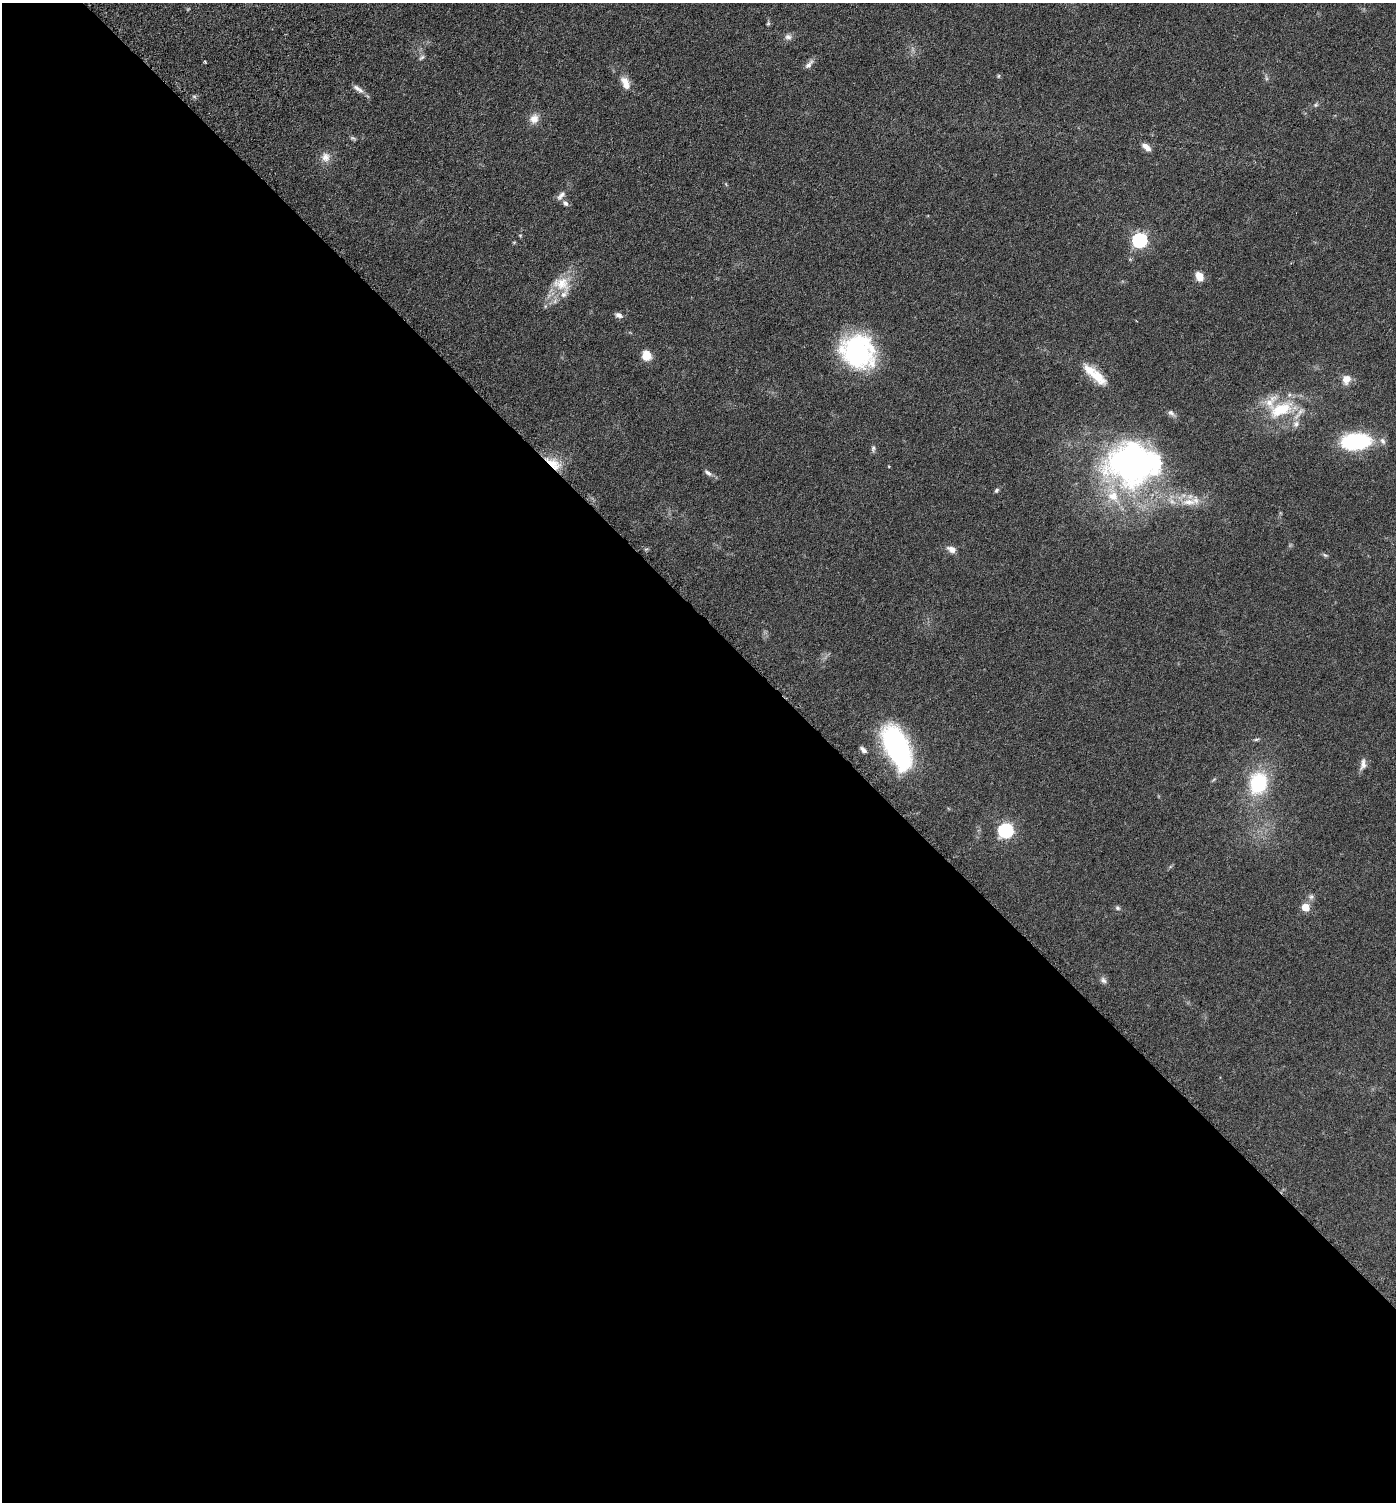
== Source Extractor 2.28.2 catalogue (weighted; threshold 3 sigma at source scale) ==
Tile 14 of 4 x 4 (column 2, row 4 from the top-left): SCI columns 1646-3039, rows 97-1596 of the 6205 x 6192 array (HDU 1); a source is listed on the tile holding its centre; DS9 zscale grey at full resolution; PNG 1398 x 1504 px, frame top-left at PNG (2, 3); no overlay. Shown black and unused: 59% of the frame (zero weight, under 3 of 6 exposures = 6% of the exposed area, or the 3 px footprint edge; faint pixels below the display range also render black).
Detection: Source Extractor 2.28.2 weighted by HDU 2 'WHT'; one run over the whole footprint, this tile lists its part. Background 0.0912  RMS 0.0046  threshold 0.0187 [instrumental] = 3 sigma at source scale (4.09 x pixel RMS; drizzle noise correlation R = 1.36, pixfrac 0.8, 0.05/0.05 arcsec/px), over >= 5 px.
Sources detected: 51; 2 too faint to see at this stretch — not listed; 5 inside a brighter listed object's ellipse — not listed separately; the other 44 listed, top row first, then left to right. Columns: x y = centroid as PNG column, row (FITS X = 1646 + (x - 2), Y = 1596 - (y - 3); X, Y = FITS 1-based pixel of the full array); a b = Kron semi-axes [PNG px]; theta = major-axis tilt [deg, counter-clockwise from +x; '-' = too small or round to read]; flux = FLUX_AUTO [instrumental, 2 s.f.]
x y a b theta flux
768 23 5 5 - 0.54
788 37 9 7 -3 1.6
422 57 8 5 44 0.89
809 65 14 6 47 1.8
998 76 6 4 89 0.51
625 83 18 9 -65 4.3
358 89 18 6 -36 2.1
1316 105 7 5 21 0.72
534 119 14 11 55 3.4
1146 147 12 6 -37 2.7
325 157 13 12 - 3.4
561 195 15 7 49 2.2
565 203 9 6 -49 1.2
520 235 6 4 -19 0.38
1140 240 6 6 - 85
1199 276 9 7 -59 5.1
561 284 26 18 -19 9.3
619 315 10 6 -22 1.5
858 351 38 33 -36 50
646 355 11 9 -89 6
1098 377 27 13 -45 8.4
1346 379 11 10 - 4
1281 409 34 17 23 19
1171 413 11 6 -38 1.4
1296 424 9 8 - 2.1
1356 441 34 18 4 30
873 448 9 6 81 0.96
1133 463 59 44 -2 140
554 464 23 11 -32 7.2
708 473 12 6 -36 1.5
996 490 7 5 51 0.75
1189 502 24 9 2 6.8
951 549 12 8 -27 2.5
1325 555 8 5 -25 0.71
1256 739 8 4 9 0.69
898 748 38 17 -67 94
863 750 9 5 -41 1.5
1363 764 17 7 79 2.3
1258 783 25 20 76 26
1005 830 7 6 - 81
1311 897 8 6 88 1.2
1305 907 5 5 - 9.1
1118 908 7 6 - 0.84
1103 980 10 7 -50 1.4
Overlapping masked pixels (flux is a lower limit): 1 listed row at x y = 554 464